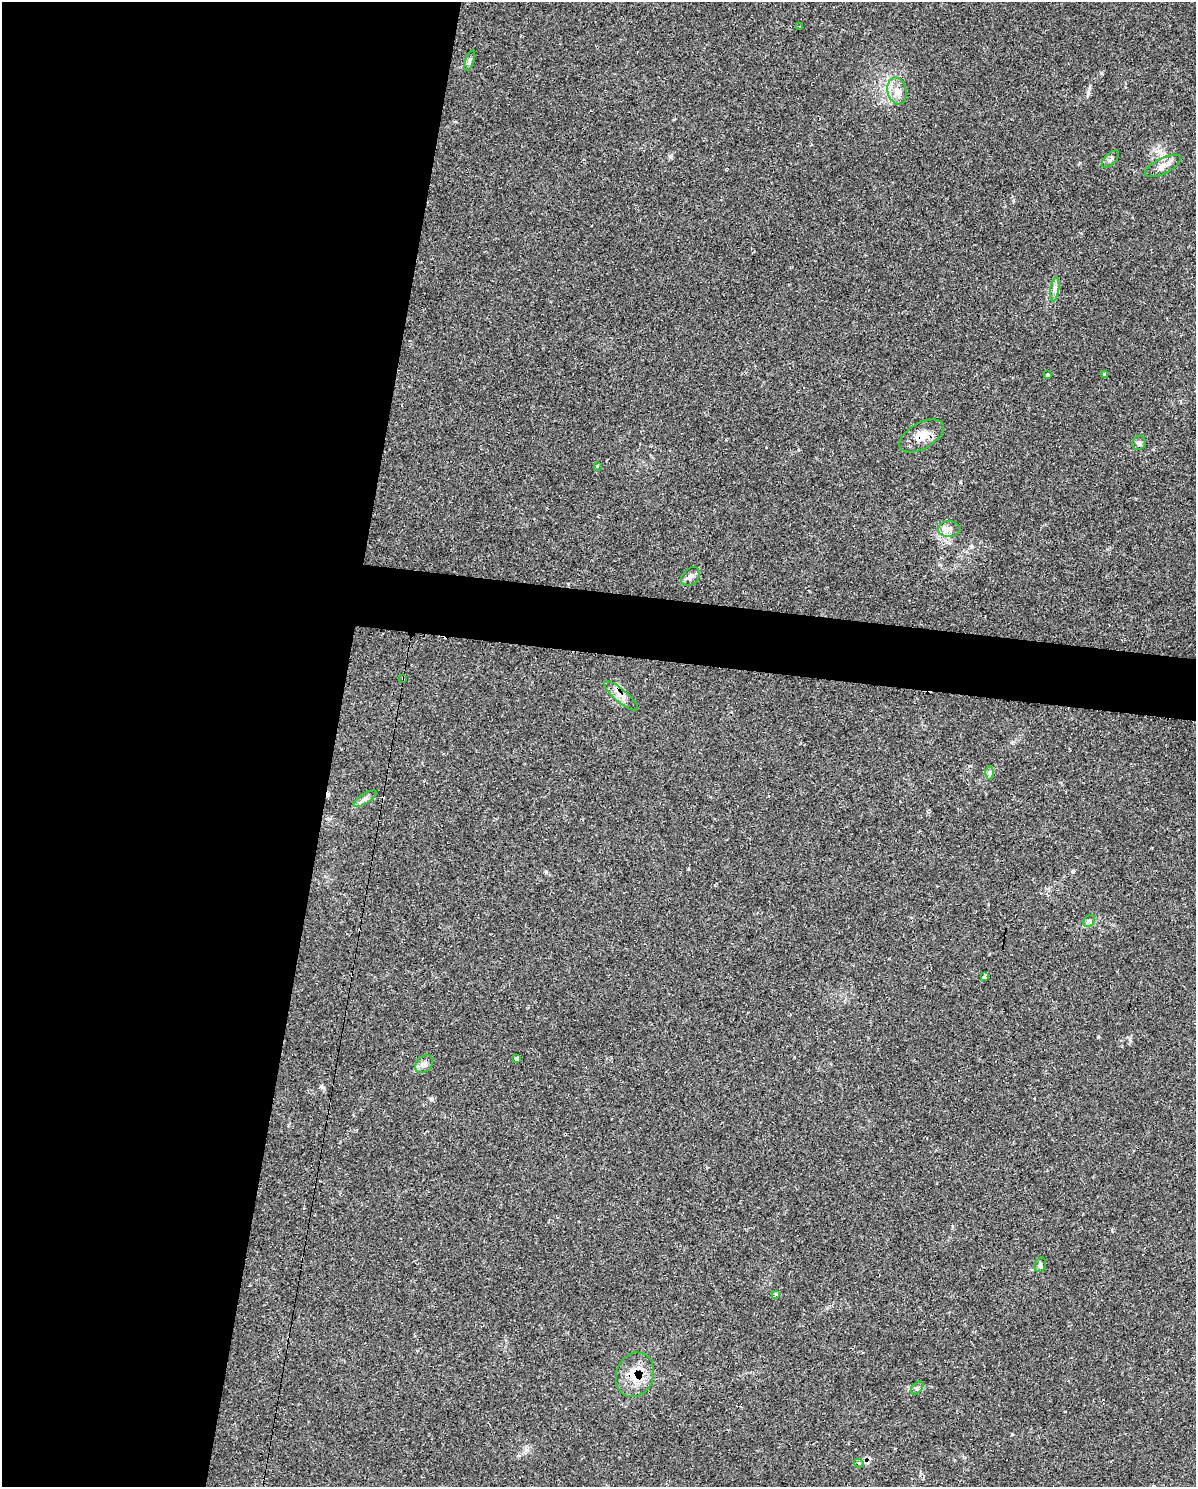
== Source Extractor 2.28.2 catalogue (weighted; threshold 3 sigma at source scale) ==
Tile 5 of 4 x 3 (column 1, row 2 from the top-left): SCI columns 8-1201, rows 1725-3209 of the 4834 x 4855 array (HDU 1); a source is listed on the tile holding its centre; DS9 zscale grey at full resolution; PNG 1198 x 1489 px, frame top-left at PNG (2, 2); each listed source drawn as its Kron ellipse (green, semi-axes under 4 px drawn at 4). Shown black and unused: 31% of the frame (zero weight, under 2 of 3 exposures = <1% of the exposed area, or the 3 px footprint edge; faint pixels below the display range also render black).
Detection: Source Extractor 2.28.2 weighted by HDU 2 'WHT'; one run over the whole footprint, this tile lists its part. Background 0.046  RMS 0.005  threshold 0.0226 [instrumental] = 3 sigma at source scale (4.5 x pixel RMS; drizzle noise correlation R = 1.50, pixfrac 1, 0.05/0.05 arcsec/px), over >= 5 px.
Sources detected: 32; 4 cosmic-ray / hot-pixel residue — neither listed nor drawn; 2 inside a brighter listed object's ellipse — not listed separately; the other 26 listed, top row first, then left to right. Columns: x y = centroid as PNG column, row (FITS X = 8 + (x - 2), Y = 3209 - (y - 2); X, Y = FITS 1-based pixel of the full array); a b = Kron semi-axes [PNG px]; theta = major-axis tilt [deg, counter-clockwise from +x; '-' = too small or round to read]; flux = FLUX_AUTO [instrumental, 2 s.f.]
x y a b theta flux
800 27 3 3 - 1.3
470 61 11 4 71 1.1
897 91 14 9 -75 4.5
1110 159 11 5 46 1.4
1163 166 19 8 26 4
1055 289 12 4 81 1.7
1047 374 3 3 - 1.9
1105 374 4 3 - 0.82
921 436 24 13 30 7.6
1139 443 7 6 - 1.6
597 466 3 3 - 1.5
949 529 11 8 0 2.8
691 577 11 8 45 1.9
403 678 3 2 - 0.4
621 696 21 6 -40 4
990 773 6 4 89 1.1
365 799 13 5 32 1.8
1089 921 6 5 - 1.1
985 977 4 3 - 1.6
516 1058 4 3 - 1.5
424 1064 10 7 44 2
1040 1265 7 5 73 0.95
776 1294 4 3 - 1.8
635 1375 23 18 70 12
917 1388 8 4 46 1.2
859 1463 5 4 - 0.8
Overlapping masked pixels (flux is a lower limit): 4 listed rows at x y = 921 436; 403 678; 621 696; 635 1375
Unlisted compact peaks at least as high as the median listed source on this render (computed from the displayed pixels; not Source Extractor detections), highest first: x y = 431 1099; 1101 73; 321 1086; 546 872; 670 156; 1088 93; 1012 1434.